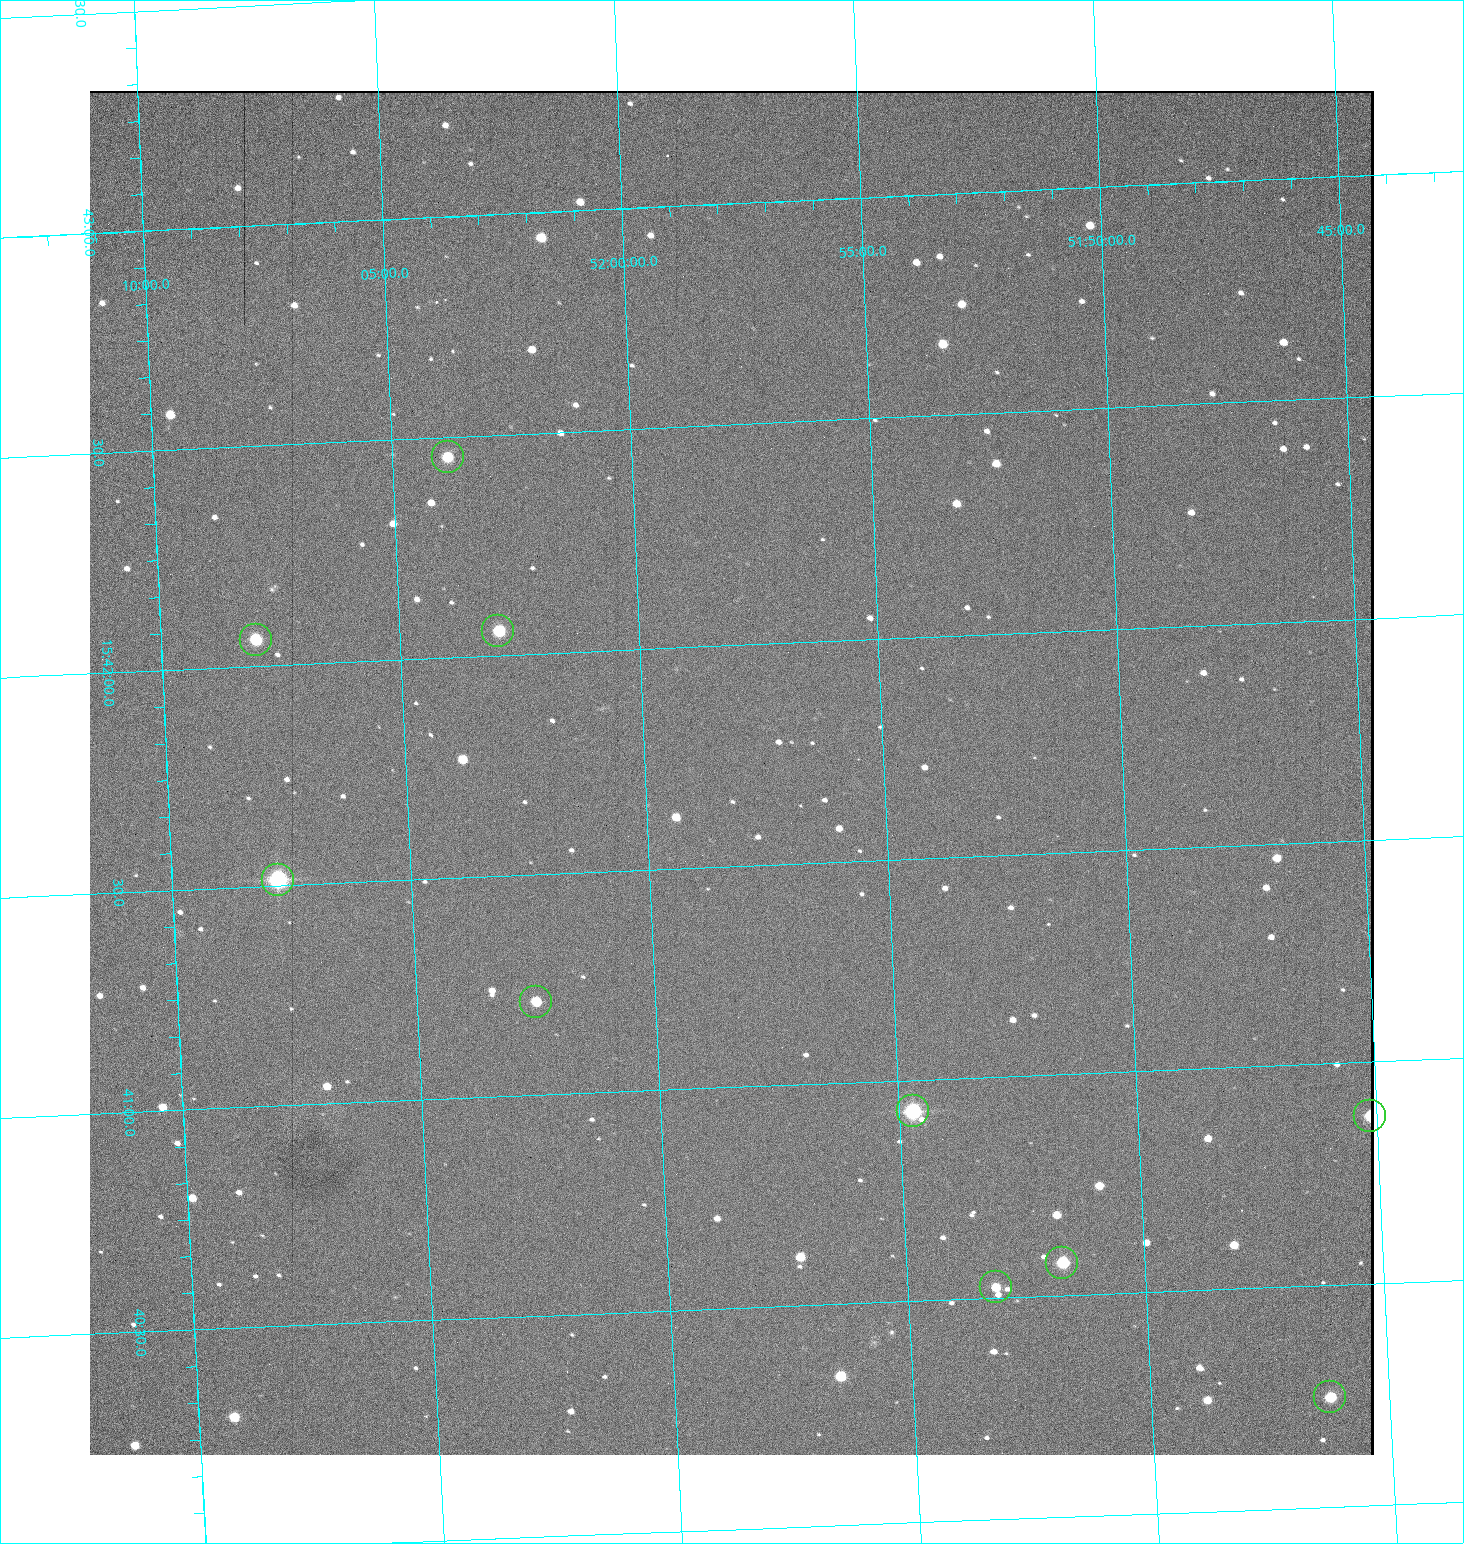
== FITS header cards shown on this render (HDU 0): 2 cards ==
NAXIS1  =                 1284 / length of data axis 1
NAXIS2  =                 1364 / length of data axis 2

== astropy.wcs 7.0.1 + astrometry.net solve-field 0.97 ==
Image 1284 x 1364 px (HDU 0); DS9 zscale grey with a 90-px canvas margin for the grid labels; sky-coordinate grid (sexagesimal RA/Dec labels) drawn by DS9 from the SOLVED WCS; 10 Tycho-2 reference stars matched to detected sources circled (green)
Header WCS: RA---TAN/DEC--TAN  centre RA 15:41:43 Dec +51:58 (235.43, +51.97 deg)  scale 1.26 arcsec/px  FOV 26.9' x 28.5'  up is +93 deg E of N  parity flipped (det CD > 0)
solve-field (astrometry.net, Tycho-2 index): VERIFIED the header's WCS against the Tycho-2 star catalogue (10 matches, 0 conflicts) and refined it, rather than solving blind
Solved WCS: RA---TAN-SIP/DEC--TAN-SIP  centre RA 15:41:43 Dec +51:58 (235.43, +51.97 deg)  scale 1.26 arcsec/px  FOV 26.9' x 28.6'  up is +93 deg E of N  parity flipped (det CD > 0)
The solver's refit moves the header's centre by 1.3 arcsec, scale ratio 1.001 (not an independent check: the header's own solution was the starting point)
Tycho-2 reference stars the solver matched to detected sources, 10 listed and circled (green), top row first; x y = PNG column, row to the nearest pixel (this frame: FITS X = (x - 90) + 1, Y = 1364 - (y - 91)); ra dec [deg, ICRS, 3 dp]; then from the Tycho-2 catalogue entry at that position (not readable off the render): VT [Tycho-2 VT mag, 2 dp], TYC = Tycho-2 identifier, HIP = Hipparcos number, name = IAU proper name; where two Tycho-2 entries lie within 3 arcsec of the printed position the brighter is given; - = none
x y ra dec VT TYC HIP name
448 457 235.614 +52.064 11.61 3489-1132-1 - -
498 631 235.514 +52.049 11.19 3489-1407-1 - -
256 640 235.515 +52.133 11.12 3489-1380-1 - -
278 880 235.378 +52.130 9.31 3489-1322-1 76850 -
536 1002 235.303 +52.042 11.52 3489-958-1 - -
913 1111 235.232 +51.912 9.59 3489-824-1 - -
1370 1116 235.219 +51.752 10.98 3489-1435-1 - -
1062 1263 235.143 +51.862 10.97 3489-1016-1 - -
996 1287 235.131 +51.886 12.29 3489-908-1 - -
1330 1397 235.062 +51.771 11.53 3489-1453-1 - -